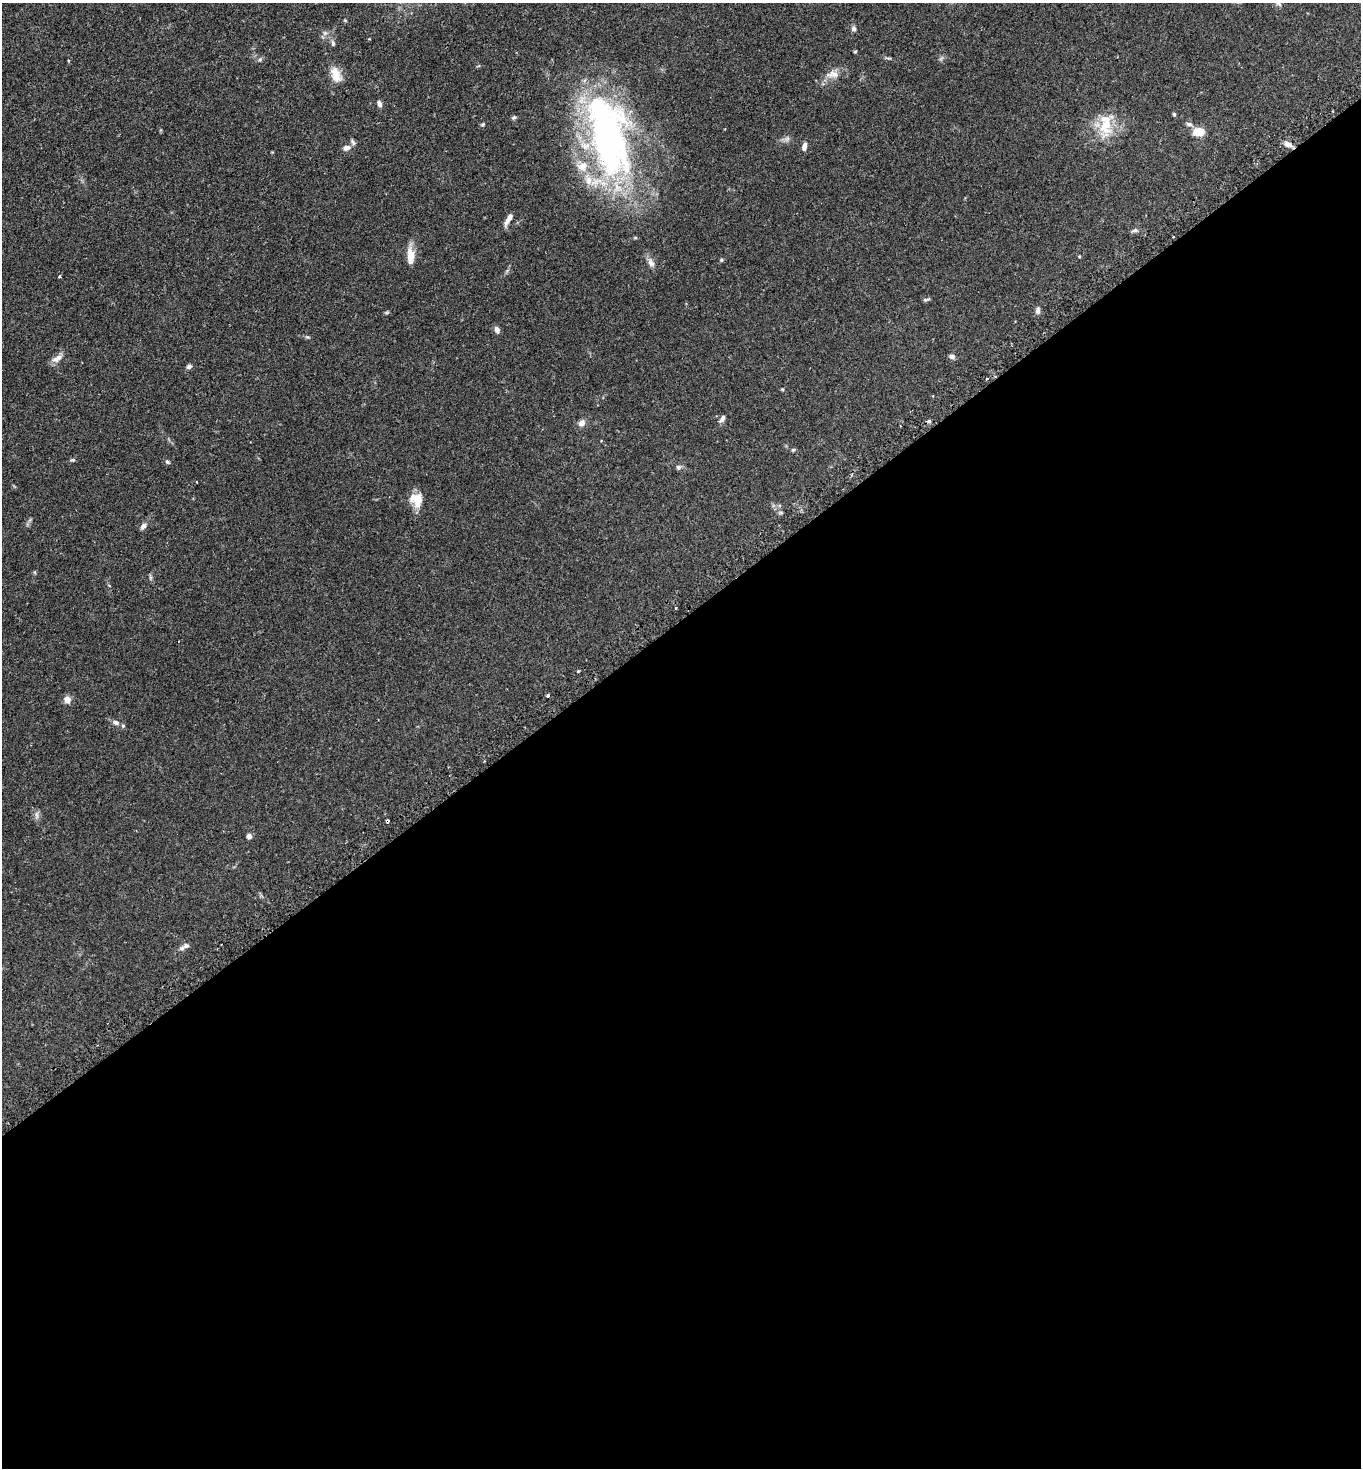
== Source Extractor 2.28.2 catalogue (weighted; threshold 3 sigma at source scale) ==
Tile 15 of 4 x 4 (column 3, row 4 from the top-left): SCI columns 2906-4264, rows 47-1512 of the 5949 x 5957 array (HDU 1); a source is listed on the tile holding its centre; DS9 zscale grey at full resolution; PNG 1363 x 1470 px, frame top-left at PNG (2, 3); no overlay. Shown black and unused: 58% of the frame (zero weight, under 2 of 3 exposures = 4% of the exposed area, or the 3 px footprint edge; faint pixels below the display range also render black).
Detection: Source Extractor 2.28.2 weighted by HDU 2 'WHT'; one run over the whole footprint, this tile lists its part. Background 0.131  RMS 0.0059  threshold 0.0263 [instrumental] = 3 sigma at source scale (4.5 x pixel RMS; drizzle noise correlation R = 1.50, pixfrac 1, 0.05/0.05 arcsec/px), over >= 5 px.
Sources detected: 58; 2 cosmic-ray / hot-pixel residue — not listed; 5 inside a brighter listed object's ellipse — not listed separately; the other 51 listed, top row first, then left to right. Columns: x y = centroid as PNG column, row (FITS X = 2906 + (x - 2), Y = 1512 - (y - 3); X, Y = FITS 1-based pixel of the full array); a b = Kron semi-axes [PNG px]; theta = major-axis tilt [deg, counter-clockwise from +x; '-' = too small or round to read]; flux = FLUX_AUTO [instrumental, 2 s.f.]
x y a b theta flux
854 29 7 6 - 1.5
325 33 6 6 - 1.4
333 44 7 5 90 1.1
855 51 4 3 - 0.57
260 60 6 5 - 1
833 74 20 10 3 5.3
336 75 21 11 -69 7
379 104 8 5 -73 1.6
1174 114 5 4 - 0.78
514 117 7 4 7 0.87
483 124 6 4 32 0.71
1189 124 9 5 -8 1.5
1106 125 38 18 84 16
1199 132 14 9 3 6.7
607 138 102 53 -78 190
1288 144 11 6 -23 2.6
804 147 9 5 78 2.5
346 148 10 7 20 2.3
508 219 18 5 58 3.2
1135 230 8 5 1 1.3
410 256 21 9 -90 6.4
721 260 5 4 - 0.7
651 263 13 8 -63 2.9
59 277 3 2 - 0.87
926 300 8 4 11 0.98
1038 310 9 6 84 1.6
497 330 8 5 -67 2.3
307 337 6 4 -32 0.74
952 356 7 6 - 1.6
57 358 16 7 31 3.5
189 367 7 5 25 1.5
782 389 5 4 - 0.52
722 419 10 5 55 1.9
582 423 9 8 - 2.6
601 441 3 3 - 0.45
793 450 5 4 - 0.73
73 460 6 4 5 0.81
167 462 6 4 -22 0.83
678 467 7 6 - 1.3
197 482 3 2 - 0.66
416 500 18 15 -66 7.9
143 526 9 6 51 2
150 577 7 4 -71 0.89
578 671 3 3 - 0.72
548 696 3 3 - 2
67 700 7 7 - 3.8
116 722 9 6 -19 1.9
37 815 13 4 -88 1.7
387 821 4 3 - 1.4
249 836 6 5 - 1.8
186 946 10 7 -7 1.8
Overlapping masked pixels (flux is a lower limit): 1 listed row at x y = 387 821